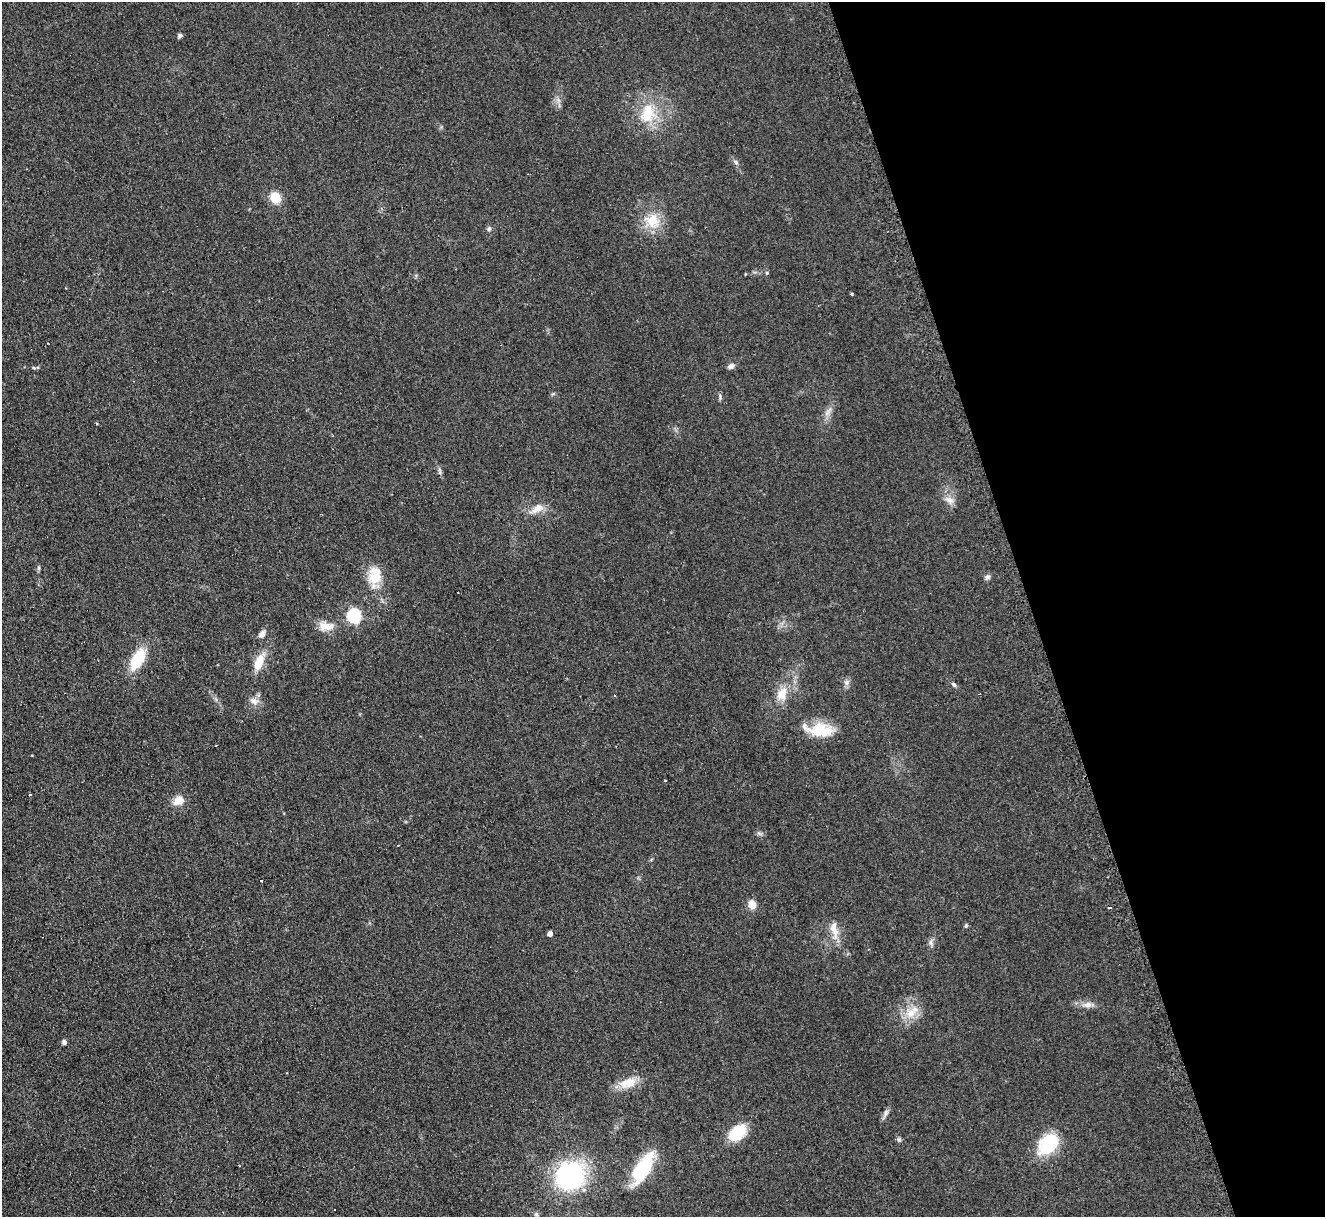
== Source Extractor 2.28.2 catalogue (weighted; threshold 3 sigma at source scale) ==
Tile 12 of 4 x 4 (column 4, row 3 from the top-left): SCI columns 3989-5311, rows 1489-2703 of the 5319 x 5278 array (HDU 1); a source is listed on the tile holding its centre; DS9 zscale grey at full resolution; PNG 1327 x 1219 px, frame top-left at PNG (2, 2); no overlay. Shown black and unused: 22% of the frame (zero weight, under 2 of 3 exposures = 2% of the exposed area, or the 3 px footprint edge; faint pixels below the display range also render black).
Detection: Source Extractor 2.28.2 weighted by HDU 2 'WHT'; one run over the whole footprint, this tile lists its part. Background 0.123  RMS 0.012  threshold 0.0542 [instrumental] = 3 sigma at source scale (4.5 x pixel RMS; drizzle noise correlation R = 1.50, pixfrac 1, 0.05/0.05 arcsec/px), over >= 5 px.
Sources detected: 53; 4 cosmic-ray / hot-pixel residue — not listed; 2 inside a brighter listed object's ellipse — not listed separately; the other 47 listed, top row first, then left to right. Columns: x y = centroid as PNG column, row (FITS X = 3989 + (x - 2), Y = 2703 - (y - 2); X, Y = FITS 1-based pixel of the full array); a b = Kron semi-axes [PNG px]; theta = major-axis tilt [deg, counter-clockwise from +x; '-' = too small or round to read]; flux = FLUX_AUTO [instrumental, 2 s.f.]
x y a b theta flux
180 36 6 5 - 2.5
647 113 27 18 74 42
736 162 7 5 -19 2.9
275 198 10 9 - 25
653 220 20 16 -74 28
489 229 7 5 74 2.5
767 273 5 4 - 1.2
852 294 5 3 - 1.1
731 366 10 6 25 4.1
829 411 15 4 60 5.7
96 423 3 3 - 2.4
949 500 14 8 -33 8.3
537 509 18 8 28 14
39 568 7 4 -89 1.9
987 577 8 6 31 3.2
375 578 22 17 -79 29
354 616 6 6 - 190
326 626 20 12 -10 15
262 634 10 7 54 5.3
138 659 22 11 60 46
259 662 19 9 67 23
847 682 8 7 - 4.3
954 684 7 5 -49 2.4
782 693 20 12 71 19
254 701 13 9 -15 7.4
820 730 35 15 -8 39
665 780 3 2 - 1.5
30 794 3 3 - 3.7
178 800 15 11 30 13
261 881 3 3 - 11
752 905 9 8 - 12
966 926 5 4 - 2.3
834 930 27 9 -81 15
550 934 4 4 - 7.2
931 942 10 4 90 3.5
1087 1005 13 8 5 7.3
911 1013 17 13 43 20
64 1042 6 5 - 3.1
628 1083 25 12 17 20
886 1113 9 6 80 3.7
737 1133 17 11 41 46
899 1139 7 5 -89 2.5
1048 1144 29 19 48 54
239 1165 3 2 - 0.84
643 1168 36 15 59 71
570 1176 25 23 50 210
536 1214 7 6 - 2.6